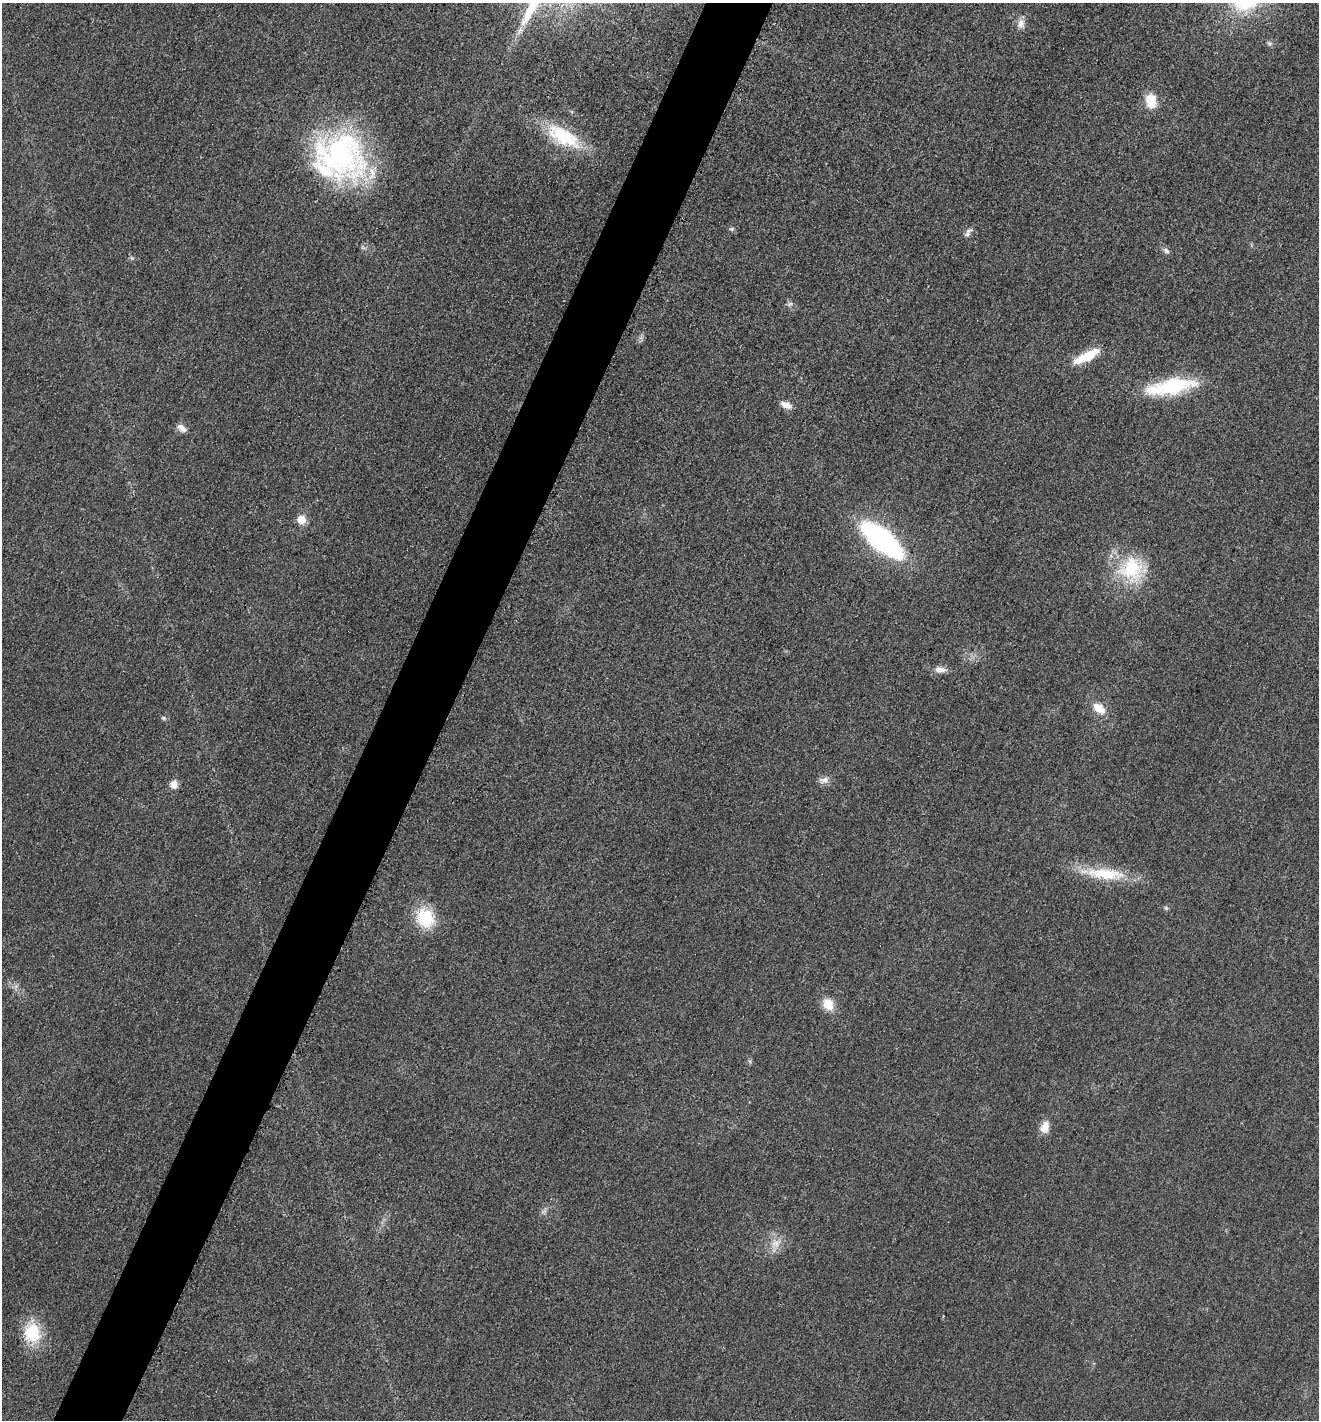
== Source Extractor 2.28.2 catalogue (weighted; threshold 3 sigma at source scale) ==
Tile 7 of 4 x 4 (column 3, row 2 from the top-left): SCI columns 2785-4101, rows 2853-4270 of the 5714 x 5701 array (HDU 1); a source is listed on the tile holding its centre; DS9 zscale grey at full resolution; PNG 1321 x 1422 px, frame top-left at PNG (2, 3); no overlay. Shown black and unused: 5% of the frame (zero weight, under 3 of 4 exposures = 1% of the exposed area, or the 3 px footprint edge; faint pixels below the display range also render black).
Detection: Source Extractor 2.28.2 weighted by HDU 2 'WHT'; one run over the whole footprint, this tile lists its part. Background 0.0273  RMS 0.0058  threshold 0.0263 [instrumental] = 3 sigma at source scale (4.5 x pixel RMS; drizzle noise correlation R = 1.50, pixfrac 1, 0.05/0.05 arcsec/px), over >= 5 px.
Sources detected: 36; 2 too faint to see at this stretch — not listed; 3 inside a brighter listed object's ellipse — not listed separately; the other 31 listed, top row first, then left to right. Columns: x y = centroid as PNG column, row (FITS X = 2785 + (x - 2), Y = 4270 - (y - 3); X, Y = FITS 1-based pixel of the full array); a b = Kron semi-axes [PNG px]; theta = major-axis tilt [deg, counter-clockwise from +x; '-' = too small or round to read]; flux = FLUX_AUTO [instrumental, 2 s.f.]
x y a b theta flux
1021 23 12 9 84 4.3
519 31 14 5 57 3
1269 43 8 7 - 1.5
1151 101 15 11 -82 14
563 136 47 20 -29 36
339 155 65 53 -34 140
732 229 7 5 1 1.2
968 232 15 6 50 2.7
1166 251 11 6 -43 2
790 304 9 5 16 1.7
641 337 7 4 19 1.3
1086 357 33 11 27 17
1171 386 49 15 10 56
786 405 13 7 -23 5.2
182 428 14 8 -35 3.7
301 519 6 6 - 14
882 540 47 19 -40 110
1132 569 35 34 - 39
940 670 16 8 -3 4.5
1099 708 18 11 -41 9
164 718 8 5 -26 1.1
824 780 15 9 9 3.6
174 784 10 9 - 4.7
1105 874 57 15 -5 28
1166 908 6 4 -45 0.95
425 918 20 17 -54 30
828 1004 14 11 -58 10
750 1061 9 3 -69 0.89
1045 1127 14 10 75 7
776 1244 19 13 76 8.2
32 1333 19 16 -79 29